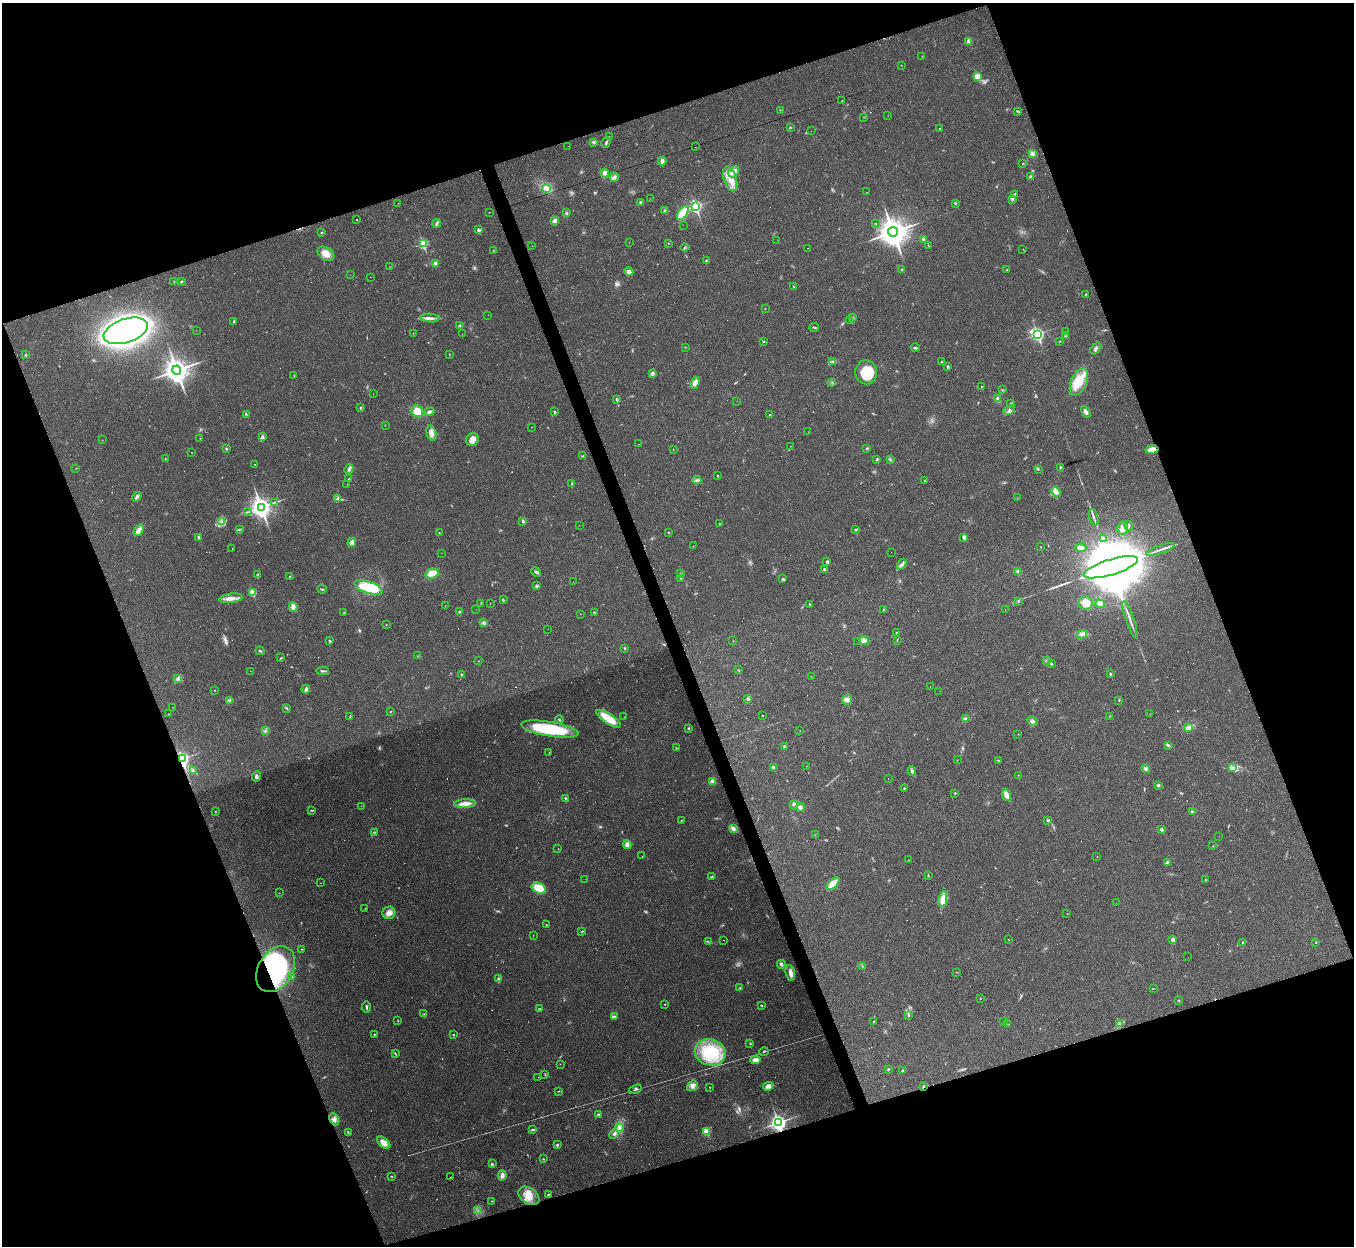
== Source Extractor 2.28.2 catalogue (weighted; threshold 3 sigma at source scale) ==
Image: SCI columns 1-5407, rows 271-5245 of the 5407 x 5390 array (HDU 1 of 3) = the unmasked area's bounding box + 8 px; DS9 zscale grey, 4 x 4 block average (1 PNG px = mean of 4 x 4 image px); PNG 1356 x 1248 px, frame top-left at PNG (2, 3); each listed source drawn as its Kron ellipse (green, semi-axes under 4 px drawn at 4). Shown black and unused: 40% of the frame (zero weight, under 2 of 3 exposures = <1% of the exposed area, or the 3 px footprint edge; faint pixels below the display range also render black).
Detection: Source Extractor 2.28.2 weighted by HDU 2 'WHT'. Background 0.0571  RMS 0.0059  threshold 0.0264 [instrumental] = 3 sigma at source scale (4.5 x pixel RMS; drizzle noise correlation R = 1.50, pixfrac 1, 0.05/0.05 arcsec/px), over >= 5 px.
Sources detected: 551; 35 too faint to see at this stretch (4 x 4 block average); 2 inside a brighter object's white glare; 117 cosmic-ray / hot-pixel residue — neither listed nor drawn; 1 coinciding with a brighter row at this scale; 6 inside a brighter listed object's ellipse — not listed separately; the other 390 listed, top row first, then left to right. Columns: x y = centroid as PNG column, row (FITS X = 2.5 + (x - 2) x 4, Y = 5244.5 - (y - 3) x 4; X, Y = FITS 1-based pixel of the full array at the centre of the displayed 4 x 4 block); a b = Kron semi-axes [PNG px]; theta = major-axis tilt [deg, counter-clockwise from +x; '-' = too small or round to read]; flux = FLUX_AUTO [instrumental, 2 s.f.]
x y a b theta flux
969 41 2 2 - 56
922 56 2 2 - 0.81
901 65 2 2 - 1.1
977 76 2 2 - 99
842 101 2 2 - 1.5
780 110 2 2 - 1
1018 111 3 2 - 3.3
888 116 2 2 - 0.43
864 117 2 2 - 0.91
790 128 3 2 - 2.9
939 128 2 2 - 1.7
811 131 2 2 - 0.54
609 136 2 2 - 1.3
594 142 4 3 - 5.6
606 143 6 2 52 4.6
568 146 2 2 - 0.86
695 147 2 2 - 1.2
1032 154 3 3 - 14
662 161 4 4 - 12
1023 164 2 2 - 1.4
734 172 6 4 45 29
605 173 4 4 - 15
614 177 4 3 - 9.1
1030 177 4 2 - 3.7
730 179 13 6 -72 44
547 188 3 2 - 5.7
866 192 2 2 - 210
1014 194 3 2 - 3.3
650 198 2 2 - 0.57
1012 199 3 2 - 4.2
641 202 3 3 - 7.7
398 203 2 2 - 0.79
955 203 2 2 - 2.9
696 206 3 2 - 600
665 211 3 2 - 7.8
489 212 2 2 - 2.6
567 213 3 2 - 3
683 213 8 4 55 110
357 219 2 2 - 65
554 221 4 3 - 14
437 223 4 2 - 7.6
876 224 2 2 - 1.5
683 225 2 2 - 98
479 230 2 2 - 24
322 232 2 2 - 2.6
893 232 5 5 - 5900
923 239 2 2 - 4.7
777 240 2 2 - 0.56
423 243 2 2 - 270
629 243 2 2 - 0.51
668 243 2 2 - 1.6
928 245 2 2 - 1.4
532 246 2 2 - 1.6
685 248 4 2 - 4.2
808 248 2 2 - 3.9
1023 249 2 2 - 0.7
493 251 2 2 - 1.1
326 254 9 6 -33 27
706 261 2 2 - 2.8
436 263 4 3 - 14
390 267 2 2 - 1.1
902 269 2 2 - 2.3
1007 269 2 2 - 2
629 272 5 4 - 11
350 275 2 2 - 0.84
371 277 2 2 - 0.55
174 281 2 2 - 1.3
182 281 3 2 - 3
794 287 2 2 - 1.7
1086 294 2 2 - 1.5
765 308 2 2 - 1.1
488 315 2 2 - 0.6
430 318 10 2 -4 14
853 318 2 2 - 1.5
234 321 2 2 - 2.9
850 321 3 2 - 2.6
460 326 3 2 - 3.7
814 327 5 2 - 3
196 330 2 2 - 0.42
126 331 23 12 18 2400
1065 332 2 2 - 0.5
413 333 2 2 - 0.77
462 334 2 2 - 0.7
1037 334 3 2 - 640
1065 336 3 2 - 3
763 341 2 2 - 1.9
1059 341 2 2 - 1.3
685 347 2 2 - 0.97
915 348 4 2 - 4.7
1095 349 7 3 54 8.2
449 354 2 2 - 0.88
25 355 2 2 - 2.2
832 362 2 2 - 2.2
942 362 3 2 - 2.1
948 367 4 2 - 4.6
177 370 4 4 - 4100
866 372 12 11 - 92
652 374 3 2 - 4.1
294 375 2 2 - 1.3
1079 382 14 8 66 64
695 383 6 4 67 21
832 383 2 2 - 1.3
982 386 2 2 - 1.7
1002 390 2 2 - 1.3
373 394 2 2 - 0.49
998 399 4 3 - 11
617 400 3 2 - 4.7
737 401 2 2 - 0.55
1011 404 2 2 - 1.3
361 408 3 2 - 3.5
1009 410 6 3 29 9.2
417 411 6 5 - 47
429 412 5 2 - 10
555 412 3 2 - 3.7
1086 412 6 3 -61 13
246 414 3 2 - 3.2
770 415 2 2 - 2.5
385 425 2 2 - 0.84
531 427 2 2 - 15
808 432 2 2 - 0.55
431 433 7 4 -74 21
263 437 3 2 - 4.3
200 438 2 2 - 0.99
472 439 7 6 - 25
102 440 2 2 - 0.78
638 444 2 2 - 0.48
791 446 2 2 - 0.82
867 448 2 2 - 3.8
226 449 2 2 - 8.8
673 449 2 2 - 0.86
1152 449 6 4 11 32
192 452 2 2 - 0.82
583 456 3 2 - 4.6
165 459 2 2 - 1.8
877 459 3 2 - 2.8
890 459 3 2 - 3.4
255 464 2 2 - 1.1
1061 467 2 2 - 17
76 468 2 2 - 2.4
349 469 5 3 - 9.2
1038 469 2 2 - 1.2
718 476 3 2 - 2
349 479 3 2 - 3
697 480 4 2 - 5.1
925 480 2 2 - 1.6
572 484 2 2 - 1.3
347 485 2 2 - 1.7
1056 492 5 3 - 17
137 497 5 3 - 10
1017 498 2 2 - 0.91
337 499 4 3 - 6
275 502 3 2 - 2.6
261 507 4 3 - 2700
247 512 2 2 - 1.4
1094 517 8 2 -74 8.8
222 521 4 2 - 4.2
523 521 3 3 - 4.5
719 523 2 2 - 1.1
579 525 2 2 - 0.82
1129 526 5 2 - 5
1123 528 6 5 - 17
240 529 4 2 - 2.9
139 530 6 3 53 27
855 530 2 2 - 2.6
439 533 2 2 - 1.8
669 533 2 2 - 2.4
199 537 2 2 - 21
964 537 4 2 - 10
1103 539 4 2 - 5.7
352 542 4 3 - 17
693 546 2 2 - 0.63
1040 547 2 2 - 1.7
232 548 2 2 - 120
1081 548 6 3 2 11
1160 549 15 2 19 14
891 552 2 2 - 0.54
441 553 2 2 - 0.46
827 562 2 2 - 12
902 564 6 3 59 8
1111 567 28 7 17 75000
825 570 2 2 - 29
1018 571 3 3 - 8.3
536 572 5 2 - 5.2
681 573 2 2 - 1.8
258 574 3 2 - 2.4
432 574 6 4 16 46
289 577 3 2 - 2.4
681 578 3 2 - 2.2
783 579 3 3 - 4.2
573 582 2 2 - 0.47
537 586 4 3 - 5
368 587 15 6 -18 150
322 589 4 2 - 3.2
253 592 2 2 - 100
231 598 12 4 7 24
503 600 3 2 - 3
1019 601 2 2 - 1.6
481 603 2 2 - 1.4
490 603 2 2 - 1.5
1086 603 7 6 - 31
809 604 2 2 - 2
1100 604 5 4 - 17
445 605 2 2 - 1.7
293 607 5 3 - 22
476 609 2 2 - 0.7
1005 609 2 2 - 0.51
884 610 3 2 - 2.8
460 612 3 2 - 4.7
594 612 2 2 - 2.3
344 613 2 2 - 1.3
581 614 2 2 - 1.9
1130 619 19 2 -71 14
484 623 3 3 - 7.4
386 624 2 2 - 1.9
548 629 2 2 - 48
896 633 2 2 - 1.2
1082 634 5 3 - 11
864 640 5 4 - 17
897 640 2 2 - 1.2
330 641 2 2 - 12
733 641 2 2 - 1.2
858 641 2 2 - 0.5
625 648 3 2 - 2.7
260 651 5 2 - 3.5
418 656 2 2 - 2.2
281 658 3 2 - 2.9
1047 660 3 2 - 3.6
478 661 2 2 - 1
1052 664 2 2 - 1.3
739 670 2 2 - 1.7
250 671 2 2 - 0.48
323 671 6 2 -2 6
461 674 3 2 - 2.7
1110 674 2 2 - 12
811 677 2 2 - 0.89
178 679 4 2 - 6.1
930 687 2 2 - 1
306 689 4 3 - 8.5
215 690 2 2 - 1.4
939 691 2 2 - 0.6
748 698 2 2 - 3.2
230 700 2 2 - 3
847 700 5 4 - 19
1119 700 2 2 - 5
173 707 2 2 - 0.75
286 708 2 2 - 1.7
390 712 2 2 - 2
168 714 2 2 - 0.97
1150 714 2 2 - 0.63
762 716 2 2 - 3.1
1109 716 2 2 - 1.6
350 717 2 2 - 1.4
624 717 2 2 - 1.1
559 719 4 2 - 3.2
609 719 14 5 -33 91
965 719 3 3 - 12
1032 721 6 3 -23 8.8
1189 727 4 3 - 14
688 728 2 2 - 2.2
550 729 29 7 -9 230
265 731 2 2 - 2.7
800 731 2 2 - 0.61
1018 734 2 2 - 1.1
1168 745 4 2 - 4.8
784 747 3 3 - 5.1
676 748 2 2 - 1.4
549 753 2 2 - 0.89
182 759 3 2 - 890
957 760 2 2 - 1.1
998 761 3 2 - 1.7
806 766 2 2 - 0.65
774 768 3 2 - 12
1232 768 2 2 - 1.7
1146 769 4 3 - 9.2
193 770 3 2 - 4.4
912 771 5 2 - 5.7
1018 775 2 2 - 1.2
256 776 5 3 - 7.2
888 778 2 2 - 1.1
712 781 4 3 - 14
1158 785 3 3 - 5.3
904 788 2 2 - 3.3
955 793 3 2 - 2.7
1007 795 6 3 -66 30
565 798 3 2 - 3.6
465 804 11 4 3 29
793 804 4 2 - 5
361 806 2 2 - 0.89
800 807 4 3 - 11
311 810 3 2 - 2.6
215 812 2 2 - 1.4
1192 812 3 3 - 5.9
681 820 2 2 - 1.6
1048 820 2 2 - 4.7
733 828 4 3 - 8.3
1161 829 2 2 - 6.7
374 832 2 2 - 1.7
815 835 2 2 - 0.95
1219 836 2 2 - 0.73
627 845 4 4 - 17
1213 846 2 2 - 1.1
558 849 2 2 - 0.92
642 856 2 2 - 1.1
1097 857 2 2 - 0.89
908 860 2 2 - 0.98
1167 862 4 3 - 5.6
928 875 2 2 - 2.2
712 877 3 2 - 3.4
585 879 2 2 - 0.65
1206 880 2 2 - 3.1
321 883 2 2 - 0.73
833 884 8 4 44 59
539 888 7 5 -27 67
279 893 2 2 - 0.91
943 899 8 3 79 71
1116 903 2 2 - 0.43
365 909 2 2 - 0.77
389 913 6 6 - 22
1067 914 2 2 - 2.6
546 925 2 2 - 1.1
582 931 3 2 - 2.3
533 935 2 2 - 0.97
1173 939 2 2 - 27
724 940 2 2 - 7.7
1008 940 2 2 - 2.4
708 941 2 2 - 1.3
1316 942 2 2 - 4
1243 943 2 2 - 6
301 949 2 2 - 1.3
1188 957 2 2 - 0.31
781 964 4 4 - 6.5
863 967 2 2 - 0.82
276 969 25 17 59 550
957 972 2 2 - 0.9
790 973 8 4 -81 16
292 976 2 2 - 1.8
498 979 3 2 - 4.4
740 988 3 2 - 2.1
1153 988 2 2 - 1.2
980 998 2 2 - 2.7
1178 1000 2 2 - 2.9
665 1004 2 2 - 2.3
762 1005 2 2 - 5
366 1007 5 2 - 5.3
540 1008 2 2 - 1.6
424 1014 2 2 - 2.9
908 1015 3 2 - 4.1
614 1016 4 3 - 6
398 1020 2 2 - 1.5
1004 1021 2 2 - 0.66
874 1022 2 2 - 5.2
1007 1024 2 2 - 1.7
1120 1024 3 2 - 3.1
374 1034 2 2 - 1.6
453 1035 2 2 - 2.2
750 1043 2 2 - 2.6
710 1052 15 13 -18 190
764 1052 5 2 - 2.6
395 1054 3 2 - 2
755 1060 5 3 - 24
560 1064 2 2 - 0.67
888 1069 2 2 - 1.7
903 1071 2 2 - 5.3
545 1074 3 2 - 2.2
538 1077 2 2 - 0.49
692 1086 6 4 40 18
768 1086 5 4 - 15
923 1086 2 2 - 2.6
710 1087 2 2 - 1.4
636 1089 6 3 22 5.6
558 1091 4 2 - 1.9
598 1114 3 2 - 3.8
334 1119 6 4 -61 13
778 1123 3 3 - 1400
619 1128 4 4 - 11
532 1130 3 2 - 3.1
707 1131 4 3 - 31
348 1132 3 2 - 1.8
614 1134 5 3 - 7.9
384 1143 7 4 -39 29
557 1145 3 2 - 3.4
543 1159 2 2 - 1.3
492 1164 2 2 - 1.7
502 1175 5 4 - 15
392 1176 2 2 - 1.8
451 1177 2 2 - 130
548 1194 3 2 - 4.8
529 1196 11 8 -34 42
492 1201 2 2 - 2
478 1211 2 2 - 1.9
Overlapping masked pixels (flux is a lower limit): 4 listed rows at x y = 1152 449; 182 759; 276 969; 778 1123
Diffuse or blended objects may show on this block-average render without a row.